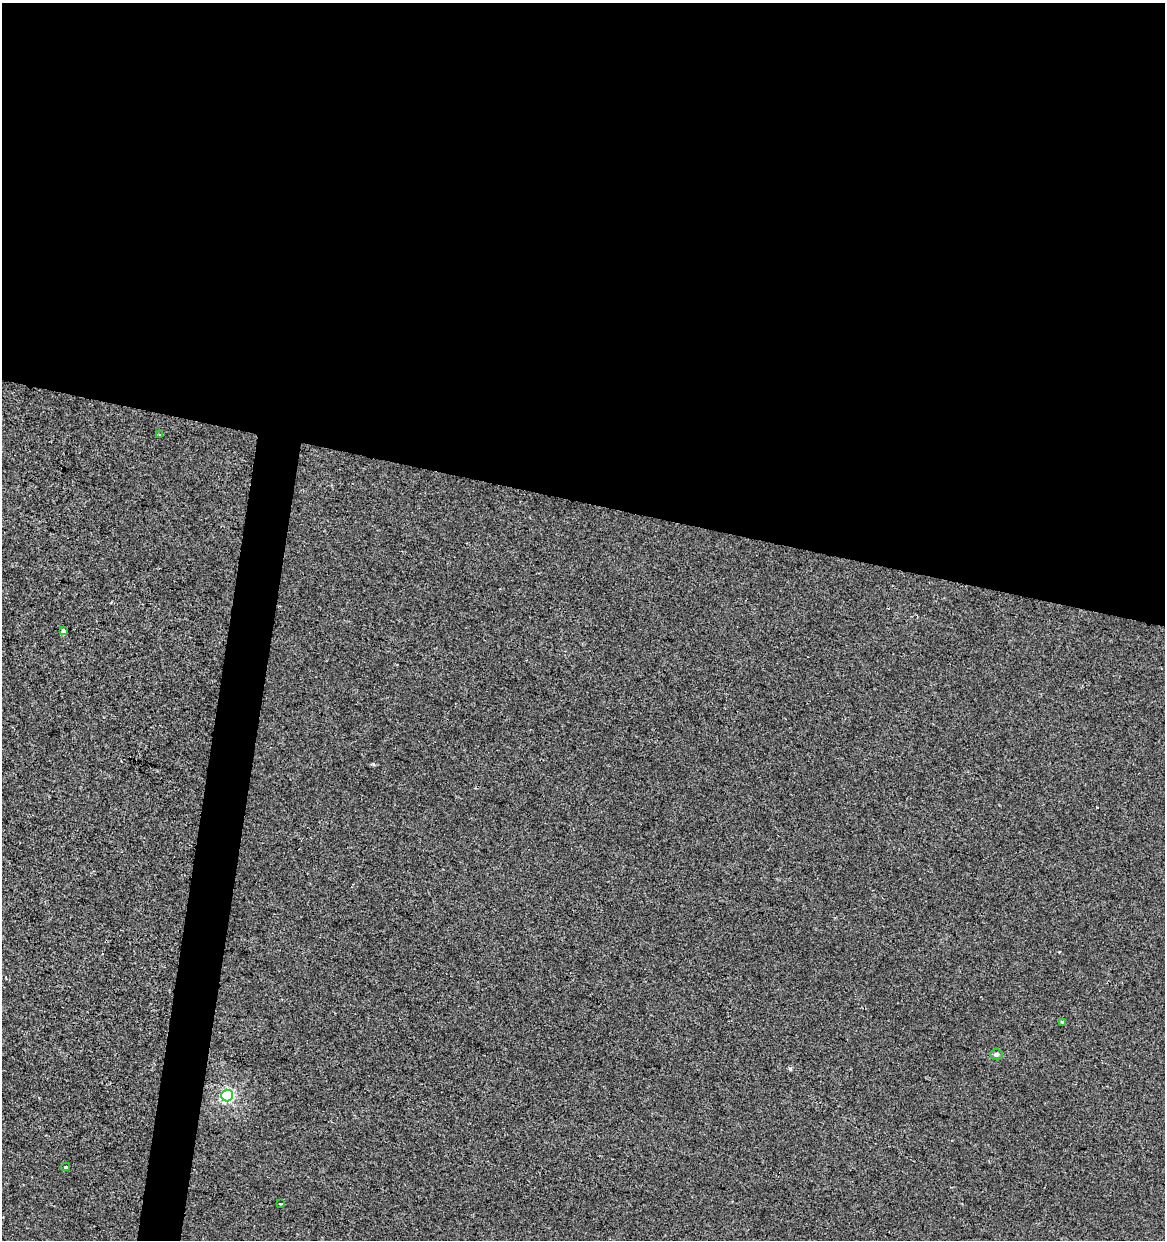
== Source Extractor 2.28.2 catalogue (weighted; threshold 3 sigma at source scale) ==
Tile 3 of 4 x 4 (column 3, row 1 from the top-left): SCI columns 2610-3772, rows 3716-4953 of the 5159 x 4960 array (HDU 1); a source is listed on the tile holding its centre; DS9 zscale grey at full resolution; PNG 1167 x 1242 px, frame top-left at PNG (2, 3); each listed source drawn as its Kron ellipse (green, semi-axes under 4 px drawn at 4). Shown black and unused: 43% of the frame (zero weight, under 2 of 3 exposures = <1% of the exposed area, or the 3 px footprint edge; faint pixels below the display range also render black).
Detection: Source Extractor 2.28.2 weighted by HDU 2 'WHT'; one run over the whole footprint, this tile lists its part. Background -6.83e-05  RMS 0.0042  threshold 0.019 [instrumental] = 3 sigma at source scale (4.5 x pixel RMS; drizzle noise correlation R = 1.50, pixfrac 1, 0.0396/0.0396 arcsec/px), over >= 5 px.
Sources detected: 7; all 7 listed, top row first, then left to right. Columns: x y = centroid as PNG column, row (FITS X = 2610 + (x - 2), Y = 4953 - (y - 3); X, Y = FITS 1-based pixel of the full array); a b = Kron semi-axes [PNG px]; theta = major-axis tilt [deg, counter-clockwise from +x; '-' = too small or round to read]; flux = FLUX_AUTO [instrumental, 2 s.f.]
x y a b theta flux
160 435 3 2 - 0.72
63 630 4 3 - 5
1062 1022 3 3 - 0.51
996 1054 6 5 - 1.1
227 1095 6 6 - 64
66 1167 4 3 - 0.72
280 1204 3 2 - 0.43